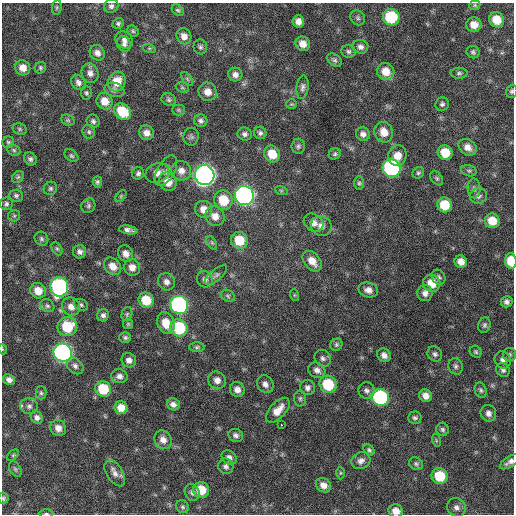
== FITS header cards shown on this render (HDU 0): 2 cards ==
NAXIS1  =                  512 / Axis length
NAXIS2  =                  512 / Axis length

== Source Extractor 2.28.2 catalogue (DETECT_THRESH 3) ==
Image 512 x 512 px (HDU 0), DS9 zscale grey, 1 PNG px = 1 image px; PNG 516 x 516 px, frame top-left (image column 1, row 512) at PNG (2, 3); each listed source drawn as its Kron ellipse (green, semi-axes under 4 px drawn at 4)
Background 642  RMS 19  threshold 58.3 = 3 sigma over >= 5 px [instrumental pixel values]
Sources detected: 192; all 192 listed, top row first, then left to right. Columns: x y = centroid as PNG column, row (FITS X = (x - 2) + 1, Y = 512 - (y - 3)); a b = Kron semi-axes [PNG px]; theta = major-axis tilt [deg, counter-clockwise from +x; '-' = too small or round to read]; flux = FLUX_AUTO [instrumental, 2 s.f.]
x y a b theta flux
475 5 5 5 - 1800
111 6 7 6 - 3800
57 7 7 5 83 1900
178 10 7 5 -41 2500
391 17 8 8 - 71000
358 18 8 7 - 3200
496 20 8 7 - 23000
298 21 6 5 - 7700
118 23 6 5 - 2600
474 25 7 7 - 14000
133 31 6 5 - 2100
184 36 8 7 - 8000
124 40 9 8 - 6100
124 44 8 6 -54 4500
303 44 7 7 - 11000
200 47 7 6 - 3200
360 47 8 7 - 5000
149 48 6 4 -18 1900
348 51 7 6 - 3400
473 52 6 6 - 3000
97 53 8 7 - 6900
334 60 8 5 -37 3100
23 68 8 7 - 11000
40 68 6 5 - 2400
386 71 9 8 - 17000
90 73 10 8 -76 7400
459 73 8 5 0 3000
235 74 7 7 - 6000
187 79 8 4 -54 2100
117 81 10 8 63 21000
78 83 8 6 -52 5000
182 87 7 5 -17 2100
302 87 12 6 83 4700
115 90 10 7 -15 4200
512 91 7 5 67 2600
208 92 9 8 - 11000
86 93 6 5 - 2600
169 100 7 6 - 3000
105 101 8 7 - 15000
292 104 5 4 - 1700
442 104 7 6 - 3400
178 110 6 5 - 2200
123 112 9 7 -41 39000
68 120 7 5 -20 2200
93 121 7 6 - 3300
201 121 7 6 - 3900
20 129 7 5 -22 2600
89 132 7 6 - 2600
384 132 10 9 - 16000
146 133 7 7 - 8500
260 133 6 6 - 3400
245 134 7 6 - 4300
363 134 7 6 - 5500
191 137 9 7 89 3500
8 142 6 6 - 2300
298 146 7 6 - 3300
468 147 9 7 -36 9600
14 150 7 5 -23 2300
445 153 7 7 - 24000
272 154 9 8 - 23000
335 154 6 5 - 2400
71 156 8 5 -39 2500
397 156 10 9 - 15000
30 159 7 6 - 3500
392 168 9 8 - 240000
166 171 17 8 60 7800
181 171 10 9 - 9900
469 171 8 5 -15 3000
138 173 6 6 - 3600
157 173 12 9 23 9200
418 173 6 5 - 2400
205 175 10 9 - 880000
18 177 7 5 44 2300
437 178 8 5 -52 2600
97 182 5 4 - 2700
168 182 9 8 - 17000
359 183 7 5 89 2300
50 188 7 6 - 2900
474 188 10 6 -89 4100
281 190 6 4 -19 1800
16 196 7 6 - 2900
121 196 7 4 46 2100
244 196 10 9 - 500000
478 196 8 8 - 4900
223 200 10 9 - 35000
6 204 6 6 - 3000
444 205 7 7 - 32000
88 206 7 6 - 3000
204 209 9 8 - 11000
14 216 6 5 - 2100
215 216 10 9 - 12000
492 221 7 7 - 20000
313 223 10 8 -37 8000
321 226 10 10 - 8400
128 230 9 4 -10 5300
41 239 7 6 - 2900
239 240 9 8 - 30000
212 243 7 4 -58 2200
57 249 7 5 -62 2200
80 252 6 6 - 4800
126 254 8 7 - 8200
312 261 12 7 -50 14000
511 261 8 5 -85 33000
461 262 6 6 - 9800
113 266 9 7 -44 11000
132 267 8 8 - 9900
216 275 14 5 40 4300
439 277 8 6 -61 3700
205 279 8 7 - 4900
166 282 9 8 - 6900
432 283 9 8 - 22000
59 287 10 9 - 240000
368 290 10 7 -15 7800
38 291 8 7 - 15000
425 293 8 7 - 7000
294 295 6 4 -72 1500
228 296 7 5 -30 2600
146 300 8 7 - 31000
507 302 6 5 - 4200
81 305 7 5 -27 2700
179 305 9 8 - 320000
47 306 7 6 - 3200
71 307 9 8 - 9500
127 314 7 5 76 2300
103 315 6 5 - 4200
166 323 11 8 -67 21000
128 324 5 5 - 1700
484 325 8 6 74 3200
67 327 10 9 - 43000
179 328 9 8 - 74000
125 337 6 5 - 2600
336 345 6 5 - 2500
197 347 7 5 1 2500
2 349 5 3 - 1000
476 352 6 5 - 2400
63 353 9 9 - 430000
435 354 8 7 - 3900
509 354 7 6 - 2800
384 355 7 6 - 6700
323 358 9 7 -51 4400
129 360 7 7 - 6300
503 360 9 8 - 5900
75 366 9 7 -46 4800
456 366 8 7 - 4000
317 370 9 7 -32 6400
503 370 7 6 - 3800
119 376 8 7 - 5700
9 380 6 5 - 6000
217 380 9 8 - 8000
265 384 9 7 -57 6400
328 384 9 8 - 53000
307 388 7 7 - 5100
103 389 8 7 - 42000
237 390 7 7 - 7800
366 390 8 8 - 4900
481 390 8 6 -70 3100
41 393 6 5 - 2500
426 396 7 6 - 8600
380 397 9 8 - 150000
300 398 8 6 89 3100
173 404 6 6 - 5300
29 406 9 8 - 5000
121 408 6 6 - 14000
278 410 15 7 47 15000
488 413 8 7 - 6100
37 417 6 5 - 4700
415 418 6 6 - 3100
281 425 3 2 - 1800
58 428 8 7 - 9100
442 429 6 6 - 2900
236 435 7 6 - 4300
163 440 10 8 -61 9900
436 440 6 4 -73 1600
369 450 6 5 - 2700
13 455 7 4 45 1700
229 457 8 6 -36 5300
361 461 10 8 25 6100
510 462 11 5 32 5800
416 464 7 6 - 2800
226 466 8 7 - 4500
15 469 8 5 -60 2700
115 473 14 8 -58 8400
340 473 6 4 89 1700
440 476 8 7 - 40000
323 485 8 6 -34 9300
201 490 8 7 - 27000
192 492 9 7 -62 4200
3 498 5 5 - 2100
183 507 7 6 - 2600
456 507 10 8 -44 6200
396 511 7 6 - 11000
46 514 7 3 0 1900
At the frame edge (FLAGS 8, measured only in part): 7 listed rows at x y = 512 91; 511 261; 2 349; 510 462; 3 498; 396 511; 46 514